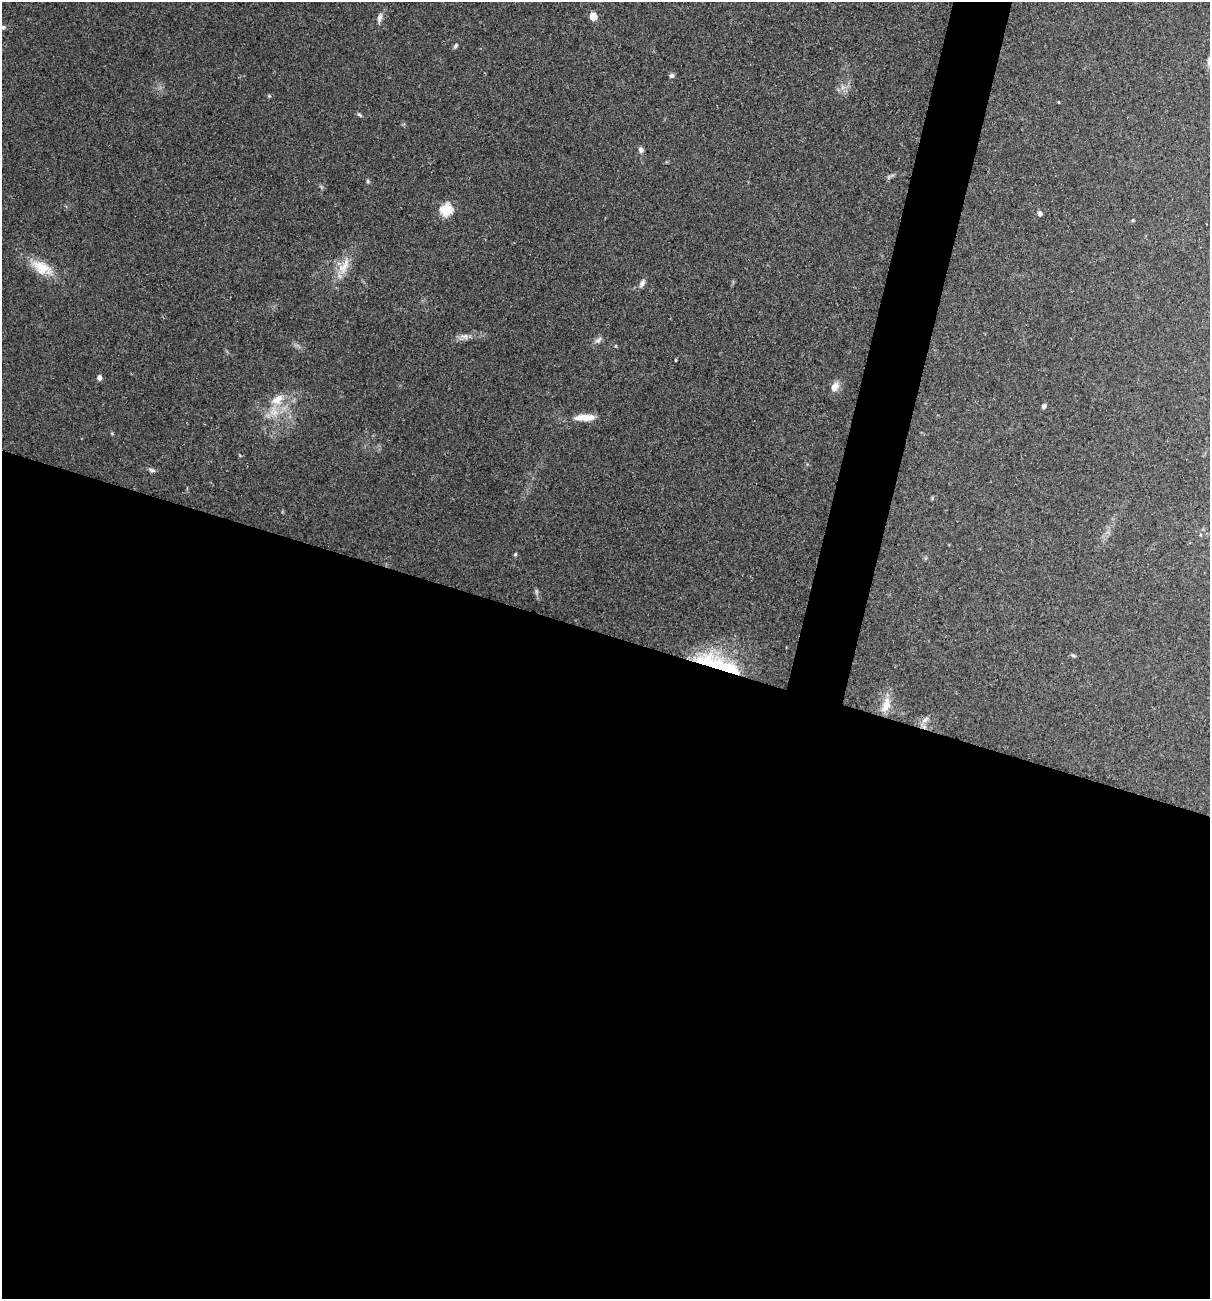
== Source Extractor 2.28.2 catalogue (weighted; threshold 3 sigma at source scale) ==
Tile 14 of 4 x 4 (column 2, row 4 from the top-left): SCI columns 1333-2540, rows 1-1297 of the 5204 x 5188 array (HDU 1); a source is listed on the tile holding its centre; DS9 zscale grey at full resolution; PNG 1212 x 1301 px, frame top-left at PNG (2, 2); no overlay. Shown black and unused: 54% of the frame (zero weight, under 2 of 3 exposures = <1% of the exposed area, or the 3 px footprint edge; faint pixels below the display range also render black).
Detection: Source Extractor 2.28.2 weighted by HDU 2 'WHT'; one run over the whole footprint, this tile lists its part. Background 0.0979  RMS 0.0095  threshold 0.0429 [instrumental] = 3 sigma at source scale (4.5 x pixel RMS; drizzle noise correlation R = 1.50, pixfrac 1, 0.05/0.05 arcsec/px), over >= 5 px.
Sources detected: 27; all 27 listed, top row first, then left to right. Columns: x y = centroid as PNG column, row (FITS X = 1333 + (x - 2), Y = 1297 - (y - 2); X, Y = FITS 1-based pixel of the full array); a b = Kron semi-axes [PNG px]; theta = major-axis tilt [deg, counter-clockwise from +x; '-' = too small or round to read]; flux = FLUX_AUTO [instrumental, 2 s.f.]
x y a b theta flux
593 16 5 5 - 19
380 18 12 6 74 3.8
3 27 5 5 - 2
455 46 7 5 74 1.7
672 75 6 5 - 2.1
359 115 6 4 -30 1.4
640 149 7 5 -87 3.1
368 181 6 4 -89 1.2
446 210 6 6 - 78
1039 213 5 4 - 3.8
1133 220 5 4 - 1
344 266 26 10 57 14
41 267 27 15 -30 20
642 283 10 6 69 3.2
465 336 12 7 -12 4.3
598 340 8 4 37 2.4
675 360 4 3 - 0.82
99 377 5 5 - 3.9
835 386 12 8 63 6.9
277 399 18 10 37 12
1044 406 6 5 - 1.9
584 417 26 8 1 13
151 470 8 5 -26 2.1
515 554 5 4 - 1.1
718 664 67 15 -19 63
886 705 21 10 75 11
926 719 11 4 41 3.4
Overlapping masked pixels (flux is a lower limit): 1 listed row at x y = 718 664
Isophote crosses this tile's border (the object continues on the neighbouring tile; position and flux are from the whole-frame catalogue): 1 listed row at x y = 3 27